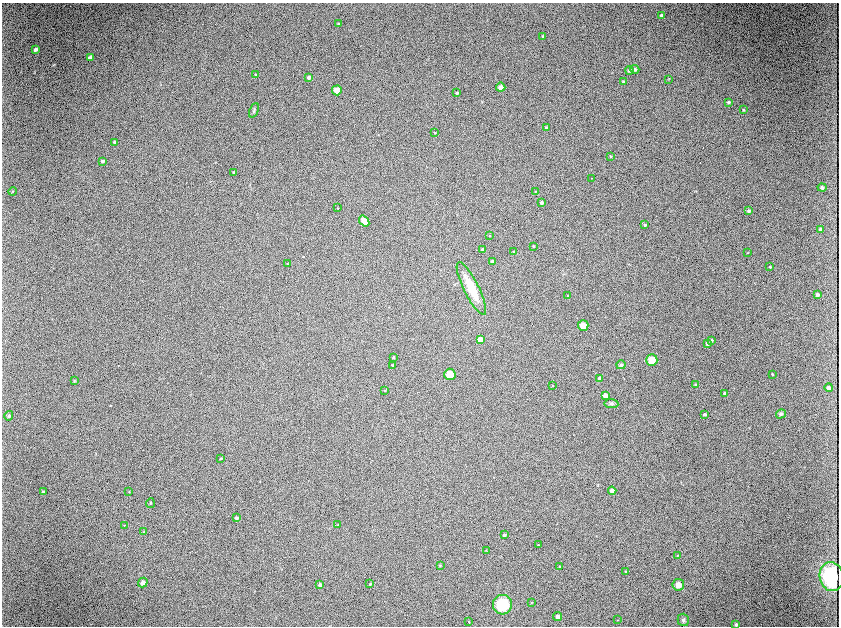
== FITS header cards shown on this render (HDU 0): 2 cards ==
NAXIS1  =                 1674 / length of data axis 1
NAXIS2  =                 1248 / length of data axis 2

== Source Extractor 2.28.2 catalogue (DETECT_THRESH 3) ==
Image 1674 x 1248 px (HDU 0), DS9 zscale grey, zoomed out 1/2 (1 PNG px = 2 x 2 image px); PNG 841 x 628 px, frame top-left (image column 2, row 1247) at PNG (2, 3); each listed source drawn as its Kron ellipse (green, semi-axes under 4 px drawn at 4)
Background 51.2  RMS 4.6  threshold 13.7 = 3 sigma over >= 5 px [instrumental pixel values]
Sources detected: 100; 6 cannot appear on this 1/2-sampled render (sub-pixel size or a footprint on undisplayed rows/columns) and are neither listed nor drawn; the other 94 listed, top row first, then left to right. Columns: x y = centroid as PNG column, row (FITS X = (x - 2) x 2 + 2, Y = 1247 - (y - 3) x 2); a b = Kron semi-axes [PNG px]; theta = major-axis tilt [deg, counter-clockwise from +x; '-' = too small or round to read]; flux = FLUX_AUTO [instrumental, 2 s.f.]
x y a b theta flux
662 15 4 3 - 2800
338 24 4 3 - 900
543 36 3 3 - 1100
35 49 4 3 - 1900
90 58 4 3 - 3500
635 69 4 3 - 1700
629 70 4 4 - 2200
256 75 3 3 - 800
309 77 4 4 - 2500
669 79 3 2 - 510
624 81 3 3 - 1500
501 87 4 4 - 4600
337 90 5 5 - 9700
457 93 3 3 - 1000
729 102 3 3 - 1500
254 110 8 4 67 1500
743 110 3 2 - 800
546 128 4 4 - 1900
435 133 3 3 - 760
114 142 3 3 - 990
610 156 3 2 - 710
103 161 4 3 - 1700
234 172 3 3 - 1800
592 178 3 1 - 300
822 187 4 4 - 1800
12 191 4 3 - 750
535 191 3 3 - 710
541 203 4 3 - 1900
338 208 3 2 - 310
749 211 4 4 - 1700
364 221 6 4 -52 7300
645 225 3 3 - 980
820 229 4 4 - 2600
490 235 3 2 - 440
533 246 3 3 - 850
482 249 3 3 - 1600
514 252 4 3 - 610
747 253 3 2 - 430
492 261 3 3 - 1700
288 264 3 2 - 450
770 267 4 3 - 980
471 288 29 7 -63 24000
817 295 3 3 - 2300
568 296 3 2 - 630
583 325 5 5 - 8700
480 340 4 4 - 6100
712 340 4 4 - 1100
707 343 4 4 - 2000
393 357 3 2 - 1000
652 360 6 5 - 11000
393 365 3 2 - 760
621 365 4 4 - 1300
450 374 6 5 - 12000
772 374 2 2 - 650
600 378 3 3 - 2000
74 380 4 3 - 610
553 385 3 2 - 440
696 385 3 3 - 1800
829 388 4 4 - 2500
385 390 3 2 - 560
725 393 3 3 - 2400
605 395 4 4 - 4300
611 404 7 4 -6 1900
704 414 4 3 - 1500
781 414 5 4 - 1400
9 416 5 4 - 1700
221 458 3 3 - 840
612 491 4 4 - 3700
43 492 3 2 - 1000
129 492 3 3 - 560
150 503 5 3 - 920
237 518 4 3 - 1700
337 525 2 2 - 520
124 526 3 3 - 530
144 532 4 3 - 760
504 535 3 3 - 1500
538 545 3 3 - 860
486 550 3 3 - 420
678 555 4 3 - 780
440 565 3 3 - 840
559 566 3 3 - 610
625 571 3 2 - 460
832 577 14 12 -81 76000
143 582 5 4 - 4500
370 584 3 3 - 1100
320 585 4 3 - 2900
678 585 6 5 - 8400
531 602 3 2 - 290
502 605 10 9 - 39000
558 617 4 4 - 3700
618 620 3 2 - 340
683 620 6 5 - 2200
469 622 3 2 - 320
736 624 3 3 - 1200
At the frame edge (FLAGS 8, measured only in part): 1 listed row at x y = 736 624
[6 sub-pixel or undisplayed-footprint detections neither listed nor drawn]